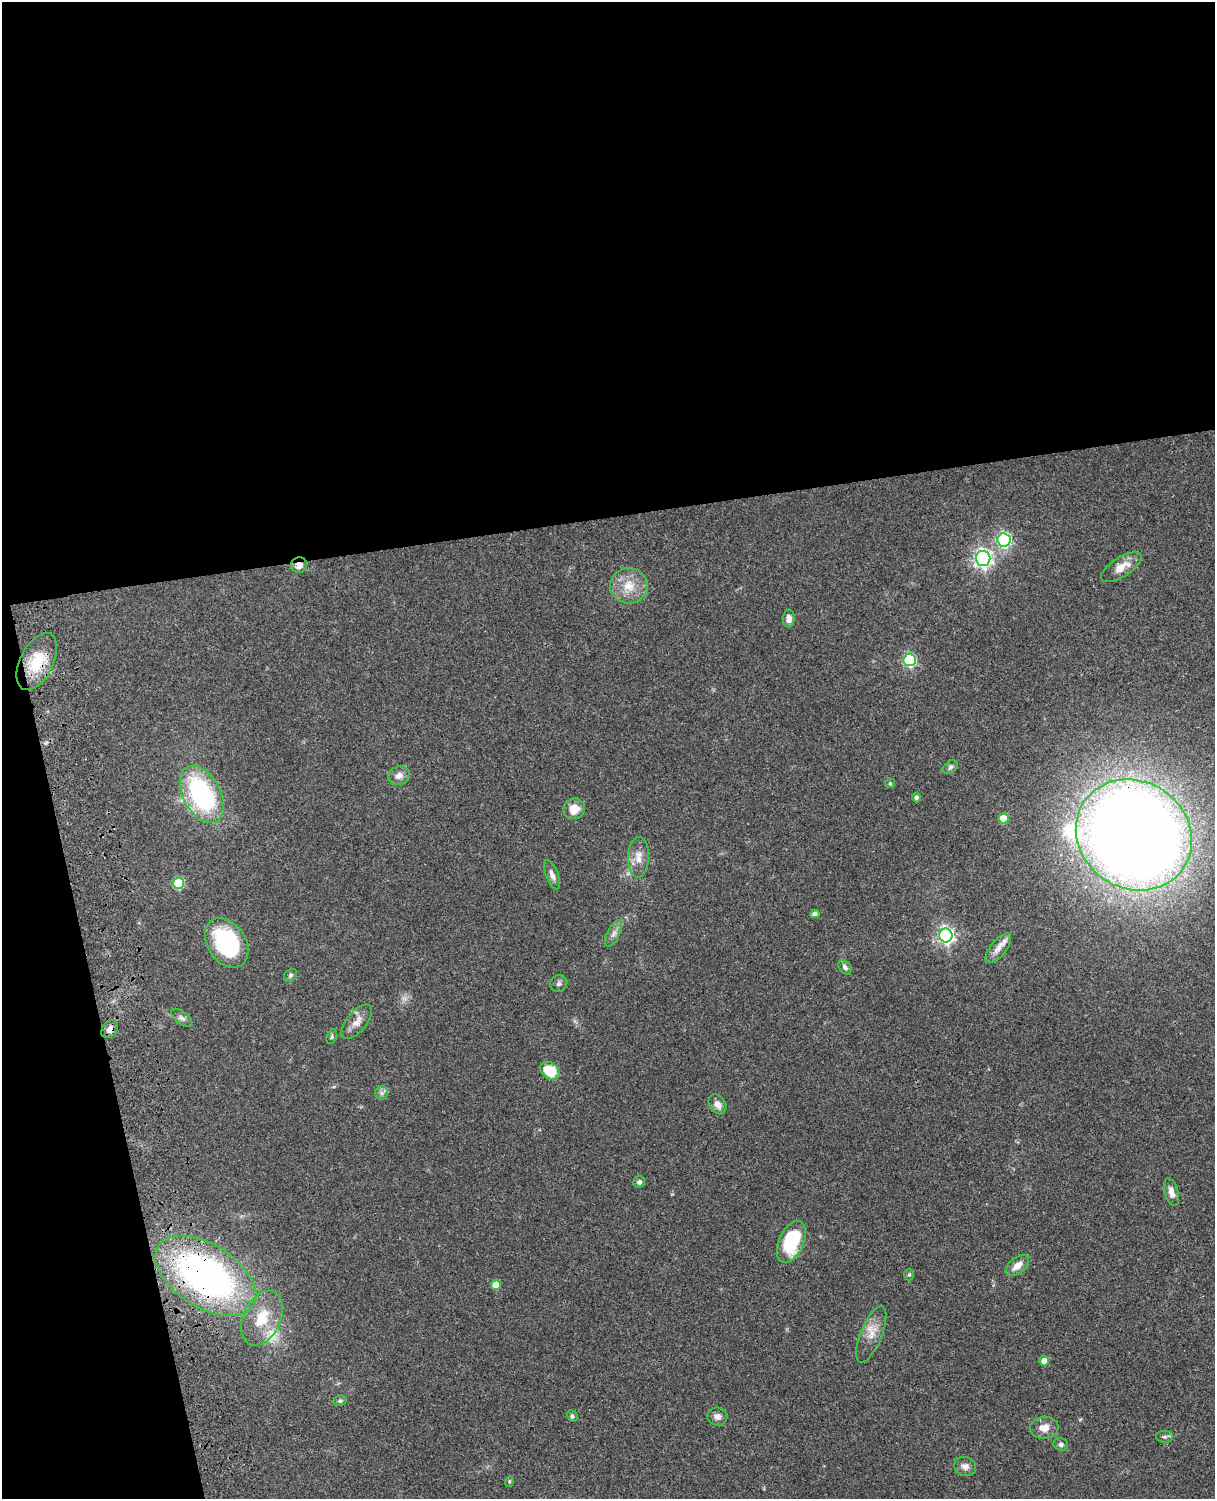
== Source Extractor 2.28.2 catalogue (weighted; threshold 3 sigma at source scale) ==
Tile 1 of 4 x 3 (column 1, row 1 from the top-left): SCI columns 121-1333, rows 3267-4763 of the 5091 x 4922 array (HDU 1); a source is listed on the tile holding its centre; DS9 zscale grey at full resolution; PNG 1217 x 1501 px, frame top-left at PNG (2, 2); each listed source drawn as its Kron ellipse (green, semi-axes under 4 px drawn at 4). Shown black and unused: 40% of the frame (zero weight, under 3 of 4 exposures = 6% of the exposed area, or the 3 px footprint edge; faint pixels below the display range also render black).
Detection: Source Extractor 2.28.2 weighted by HDU 2 'WHT'; one run over the whole footprint, this tile lists its part. Background 0.0869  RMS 0.0062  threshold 0.0277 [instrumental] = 3 sigma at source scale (4.5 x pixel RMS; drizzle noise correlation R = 1.50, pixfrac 1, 0.05/0.05 arcsec/px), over >= 5 px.
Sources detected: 54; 2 inside a brighter listed object's ellipse — not listed separately; the other 52 listed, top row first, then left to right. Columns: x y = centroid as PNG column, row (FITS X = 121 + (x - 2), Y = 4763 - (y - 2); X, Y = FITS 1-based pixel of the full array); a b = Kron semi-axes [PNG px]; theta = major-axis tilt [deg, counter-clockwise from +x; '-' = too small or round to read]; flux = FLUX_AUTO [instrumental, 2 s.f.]
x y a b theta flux
1004 540 6 6 - 120
983 559 7 7 - 210
299 565 8 7 - 3.8
1121 567 23 9 32 8.4
629 586 19 17 -3 13
789 618 9 6 85 3.6
910 660 6 6 - 68
37 662 31 16 64 21
950 767 8 6 34 1.6
399 776 11 9 22 3.9
890 783 5 5 - 0.75
202 794 31 18 -61 82
916 798 4 4 - 1.9
574 809 11 10 - 8.8
1003 818 5 5 - 13
1134 835 60 53 -34 1300
638 857 20 10 88 6.6
552 875 15 6 -70 3
178 883 5 5 - 38
815 914 4 4 - 2.8
614 933 14 6 62 3
946 935 7 6 - 200
227 943 27 19 -56 56
998 948 18 8 51 4.7
845 967 8 5 -51 2.1
290 975 7 5 48 1.4
559 984 9 8 - 1.8
182 1018 12 6 -36 2.2
357 1022 21 10 51 5.6
110 1029 10 7 52 3.8
332 1037 8 4 68 1.1
550 1071 10 8 -35 17
382 1093 6 6 - 1.8
717 1104 11 8 -57 3.9
639 1182 6 5 - 2
1171 1192 14 6 -75 4.2
791 1242 22 12 65 38
1017 1266 13 7 37 5.7
909 1275 5 5 - 0.87
206 1276 56 31 -32 220
496 1285 5 5 - 11
262 1318 29 18 65 19
871 1334 30 10 68 8.7
1044 1361 5 5 - 5.2
340 1401 6 5 - 1.2
572 1416 6 5 - 1.1
717 1416 10 9 - 3
1044 1428 14 10 7 5.7
1164 1437 8 6 0 1.5
1061 1444 7 6 - 1.7
965 1466 11 9 -16 3.5
509 1481 5 4 - 0.86
Overlapping masked pixels (flux is a lower limit): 5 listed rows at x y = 299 565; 37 662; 1134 835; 110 1029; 206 1276